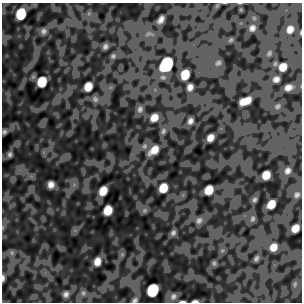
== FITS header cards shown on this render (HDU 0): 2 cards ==
NAXIS1  =                  300
NAXIS2  =                  300

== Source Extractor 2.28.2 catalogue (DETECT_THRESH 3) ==
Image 300 x 300 px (HDU 0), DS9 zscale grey, 1 PNG px = 1 image px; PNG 304 x 304 px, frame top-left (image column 1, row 300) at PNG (2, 3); no overlay
Background -0.0232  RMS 0.016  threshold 0.0482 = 3 sigma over >= 5 px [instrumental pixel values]
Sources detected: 61; all 61 listed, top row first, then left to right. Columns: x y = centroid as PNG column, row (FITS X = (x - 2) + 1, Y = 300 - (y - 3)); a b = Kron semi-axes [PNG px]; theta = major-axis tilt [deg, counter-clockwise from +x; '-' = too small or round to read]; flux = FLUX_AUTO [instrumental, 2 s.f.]
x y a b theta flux
89 13 7 4 72 2.2
21 14 9 7 73 36
161 20 7 4 60 3.6
252 28 5 4 - 2.9
290 29 7 5 58 5.5
43 31 11 9 79 6.1
105 46 5 4 - 3
113 56 9 6 45 3
218 63 6 5 - 1.7
166 64 10 8 62 130
283 67 7 6 - 9.2
185 75 8 7 - 17
276 79 6 4 15 3.2
42 82 8 7 - 28
88 87 8 6 63 13
190 87 6 5 - 4.6
288 87 6 5 - 4.4
95 99 10 9 - 5
245 101 10 6 22 9.6
140 109 11 9 76 5.7
154 118 11 9 49 10
190 121 6 4 60 3.3
163 131 10 7 62 3.7
4 132 6 6 - 2.8
210 138 7 5 58 5.4
144 146 10 8 73 4.9
154 150 15 9 40 14
10 154 8 6 79 3.3
287 171 5 4 - 2.8
266 175 7 6 - 10
51 184 7 7 - 7.2
74 185 8 6 45 4.6
163 188 11 9 61 18
209 190 8 7 - 15
103 191 9 7 63 14
296 195 5 4 - 1.7
254 200 6 4 46 2
271 204 8 6 52 11
108 210 8 7 - 17
144 210 10 8 61 4.9
252 219 8 7 - 2.7
199 221 13 12 - 10
3 227 7 4 90 1.9
295 228 7 5 52 7
75 230 7 5 45 3.1
173 233 10 8 61 5.2
273 247 7 6 - 7.3
222 250 8 6 69 3.2
12 253 9 8 - 4.1
122 254 9 7 75 3.7
256 258 6 4 52 2.4
97 261 12 9 76 11
214 263 7 6 - 2.8
3 278 8 4 88 3
152 290 9 7 68 61
83 293 10 10 - 7.4
66 294 11 9 63 6.5
173 296 12 10 49 6.9
135 300 10 7 36 4.6
182 301 10 3 0 3
195 301 8 4 1 3.2
At the frame edge (FLAGS 8, measured only in part): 6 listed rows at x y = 4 132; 3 227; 3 278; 135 300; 182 301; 195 301